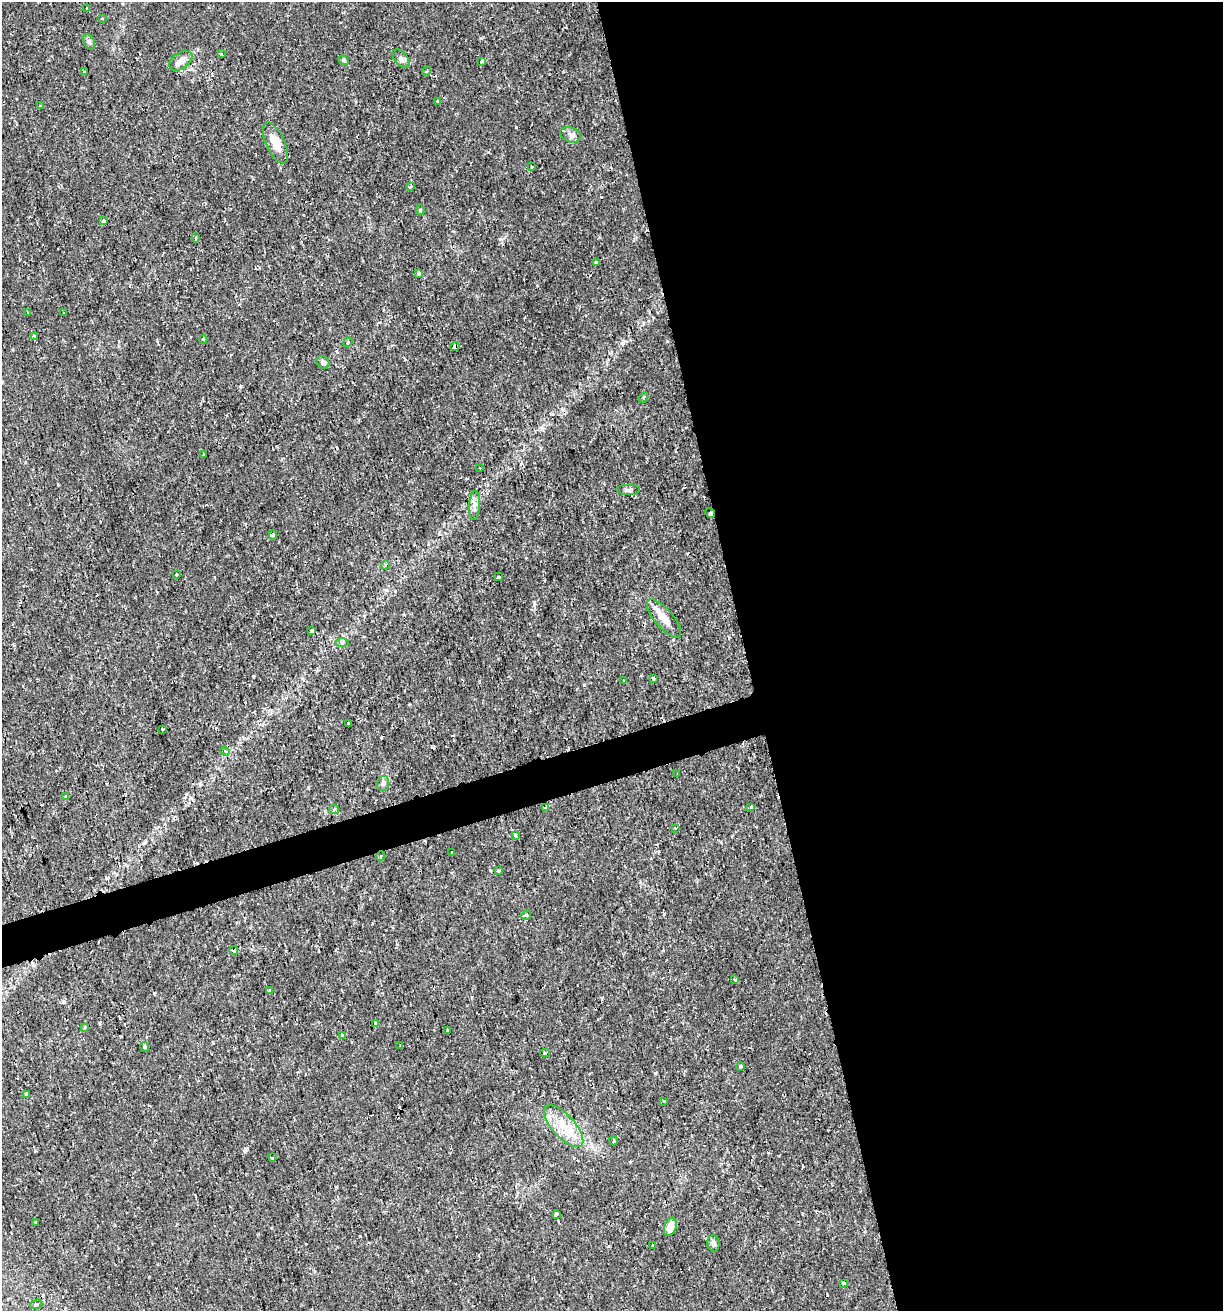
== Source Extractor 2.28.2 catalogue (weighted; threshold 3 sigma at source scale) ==
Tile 8 of 4 x 4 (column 4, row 2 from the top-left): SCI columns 3718-4938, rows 2620-3928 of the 5044 x 5237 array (HDU 1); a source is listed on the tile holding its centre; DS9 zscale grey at full resolution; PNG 1225 x 1313 px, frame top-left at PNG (2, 2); each listed source drawn as its Kron ellipse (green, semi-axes under 4 px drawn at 4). Shown black and unused: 41% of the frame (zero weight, under 2 of 3 exposures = <1% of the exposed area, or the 3 px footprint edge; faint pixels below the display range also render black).
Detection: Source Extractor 2.28.2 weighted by HDU 2 'WHT'; one run over the whole footprint, this tile lists its part. Background 0.01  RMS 0.0013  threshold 0.0059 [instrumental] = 3 sigma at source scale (4.5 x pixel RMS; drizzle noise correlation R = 1.50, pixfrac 1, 0.0396/0.0396 arcsec/px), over >= 5 px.
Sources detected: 88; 7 cosmic-ray / hot-pixel residue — neither listed nor drawn; the other 81 listed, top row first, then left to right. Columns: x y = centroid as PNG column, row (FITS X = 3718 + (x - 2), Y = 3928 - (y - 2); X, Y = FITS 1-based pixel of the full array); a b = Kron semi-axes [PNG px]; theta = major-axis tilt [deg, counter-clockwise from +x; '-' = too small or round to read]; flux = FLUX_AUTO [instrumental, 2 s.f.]
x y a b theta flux
87 8 3 2 - 0.13
102 18 3 2 - 0.18
89 42 8 5 -63 0.29
221 54 3 2 - 0.11
401 59 11 6 -51 0.42
343 60 5 4 - 0.2
181 61 13 8 35 0.88
482 61 4 3 - 0.38
85 71 4 2 - 0.11
427 71 4 3 - 0.22
438 101 3 3 - 0.2
41 105 3 2 - 0.16
571 135 10 7 -21 0.5
275 143 22 9 -66 2.1
531 167 3 2 - 0.14
411 186 3 3 - 0.33
420 210 5 3 - 0.12
103 221 4 4 - 0.49
196 238 5 2 - 0.13
596 262 3 3 - 0.43
419 273 4 3 - 0.54
28 313 3 3 - 0.15
64 313 3 2 - 0.18
34 336 4 3 - 1.1
203 340 4 3 - 0.12
348 342 5 4 - 0.14
455 346 4 4 - 1
323 362 7 5 -43 0.38
644 397 5 3 - 0.16
204 455 2 2 - 0.098
479 468 3 2 - 0.11
628 490 12 5 0 0.39
475 505 14 5 86 0.59
710 513 5 4 - 0.85
273 535 4 3 - 0.22
385 565 4 3 - 0.13
177 574 3 3 - 0.26
498 577 3 3 - 0.71
664 618 24 9 -49 1.5
312 631 4 3 - 0.22
342 642 7 4 0 0.27
653 678 3 3 - 0.36
623 680 4 2 - 0.096
349 723 3 3 - 0.34
162 729 3 3 - 0.36
225 751 5 4 - 0.2
677 774 2 2 - 0.088
383 783 8 6 75 0.36
65 797 3 3 - 0.12
546 807 4 3 - 0.24
751 807 4 4 - 0.14
334 809 5 4 - 0.2
675 828 3 2 - 0.63
515 836 3 3 - 0.72
452 852 3 3 - 0.4
381 856 5 3 - 0.12
498 871 3 3 - 0.24
526 915 5 4 - 0.21
234 951 4 4 - 0.42
735 979 4 3 - 0.28
269 991 4 3 - 0.5
376 1023 3 3 - 2.4
84 1027 3 3 - 0.34
447 1031 4 3 - 0.27
342 1035 4 3 - 0.26
400 1046 3 2 - 0.16
145 1047 5 4 - 0.17
545 1053 5 3 - 0.19
740 1067 3 3 - 0.91
27 1094 4 3 - 0.52
664 1101 3 3 - 0.42
564 1126 26 11 -48 2.9
614 1140 5 2 - 0.15
272 1158 3 2 - 0.18
556 1214 4 3 - 0.39
36 1223 3 3 - 0.34
670 1227 9 6 69 1.5
713 1243 8 6 -81 0.52
653 1245 2 2 - 0.13
844 1283 4 3 - 0.26
36 1304 6 4 23 0.24
Overlapping masked pixels (flux is a lower limit): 2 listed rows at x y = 455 346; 710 513
Unlisted compact peaks at least as high as the median listed source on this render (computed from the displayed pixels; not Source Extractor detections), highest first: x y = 534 604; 516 127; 245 1150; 655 1073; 186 794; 584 685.